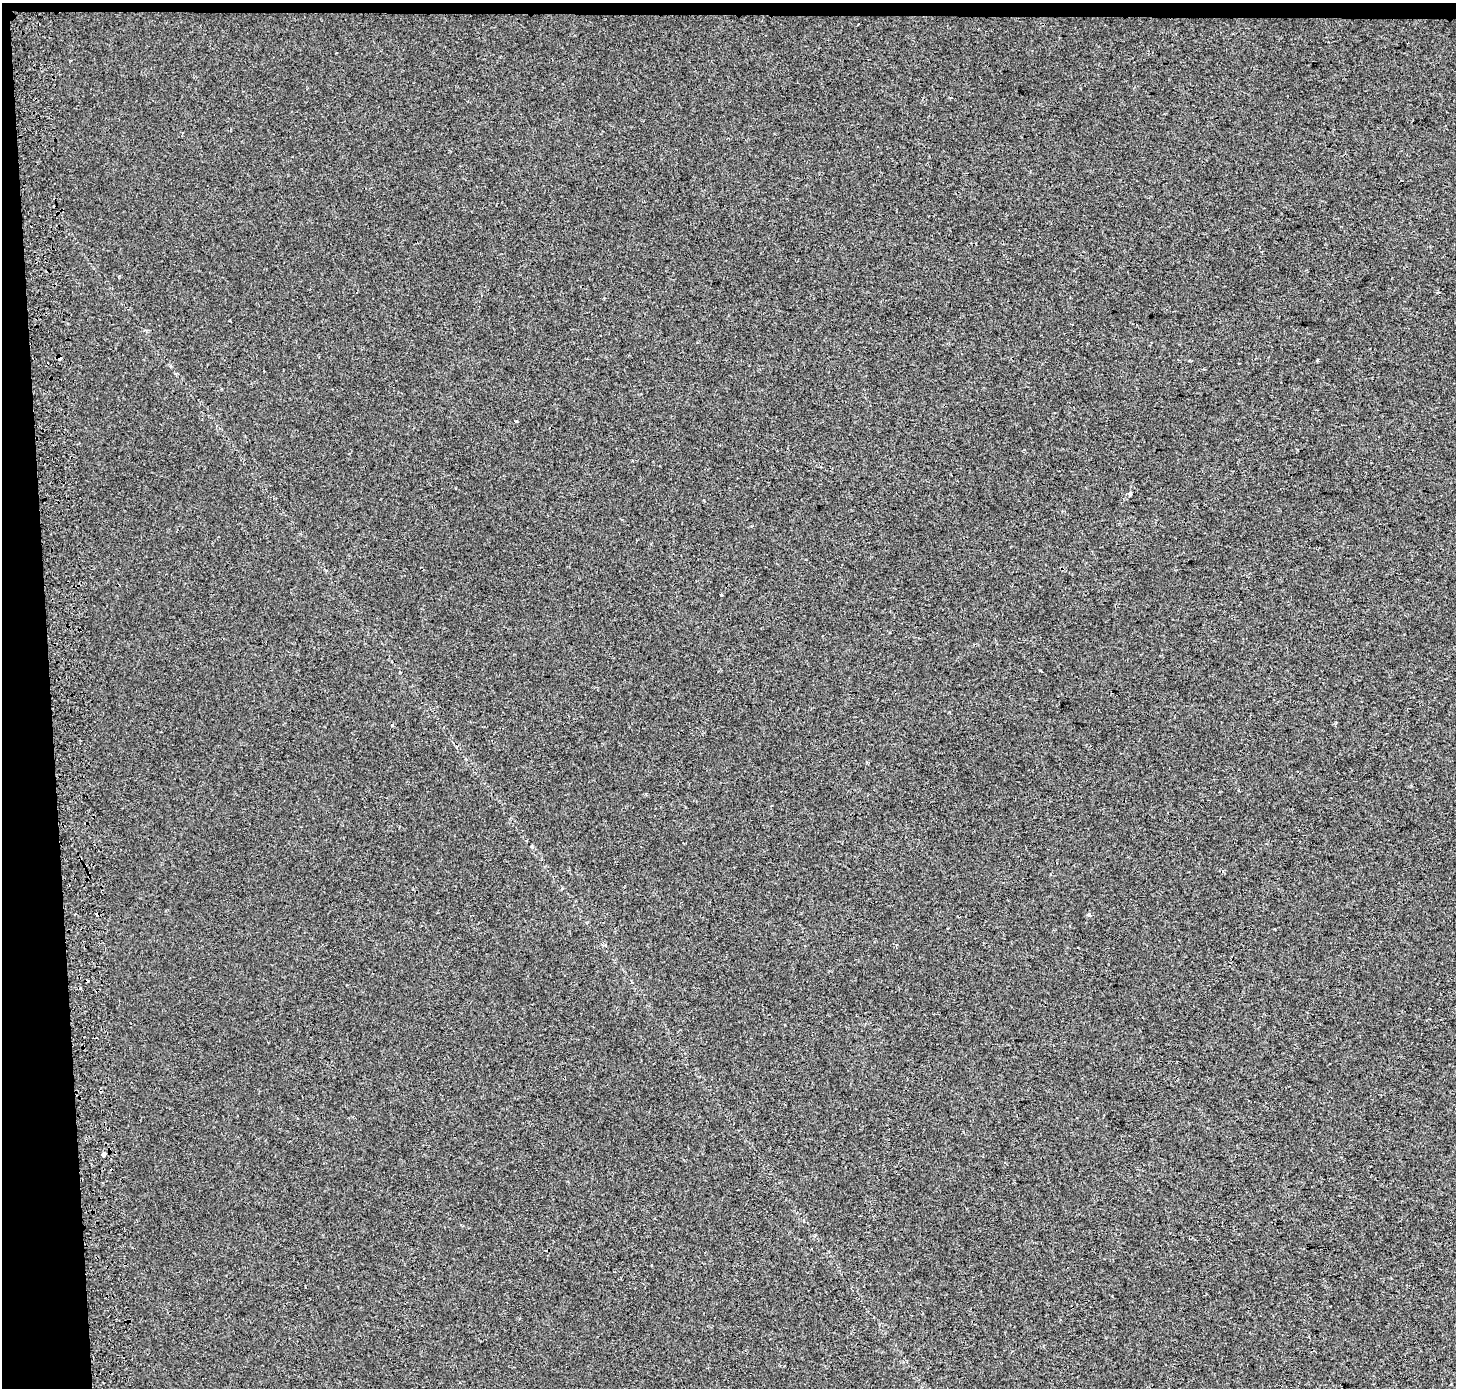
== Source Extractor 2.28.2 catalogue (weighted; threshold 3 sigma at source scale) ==
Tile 1 of 3 x 3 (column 1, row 1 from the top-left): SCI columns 74-1527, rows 2773-4158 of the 4509 x 4165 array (HDU 1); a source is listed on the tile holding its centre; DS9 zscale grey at full resolution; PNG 1458 x 1390 px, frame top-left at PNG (2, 3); no overlay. Shown black and unused: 4% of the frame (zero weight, under 2 of 3 exposures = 2% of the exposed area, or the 3 px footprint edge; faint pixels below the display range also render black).
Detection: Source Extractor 2.28.2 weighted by HDU 2 'WHT'; one run over the whole footprint, this tile lists its part. Background 1.75e-04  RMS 0.0032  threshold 0.0146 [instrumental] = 3 sigma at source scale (4.5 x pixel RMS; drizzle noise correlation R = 1.50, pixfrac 1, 0.0396/0.0396 arcsec/px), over >= 5 px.
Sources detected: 12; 3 cosmic-ray / hot-pixel residue — not listed; the other 9 listed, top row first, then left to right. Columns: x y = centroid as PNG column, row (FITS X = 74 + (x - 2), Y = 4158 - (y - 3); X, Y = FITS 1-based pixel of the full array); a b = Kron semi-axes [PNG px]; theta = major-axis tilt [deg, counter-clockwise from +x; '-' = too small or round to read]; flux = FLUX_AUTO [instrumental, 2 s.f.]
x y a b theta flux
59 358 4 4 - 2.1
1317 360 3 3 - 0.33
1130 493 4 3 - 0.78
721 594 3 3 - 0.37
1041 671 3 2 - 0.43
392 725 3 3 - 1.6
1089 915 5 4 - 0.82
104 1154 4 3 - 2.6
651 1265 3 2 - 0.24
Overlapping masked pixels (flux is a lower limit): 1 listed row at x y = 59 358